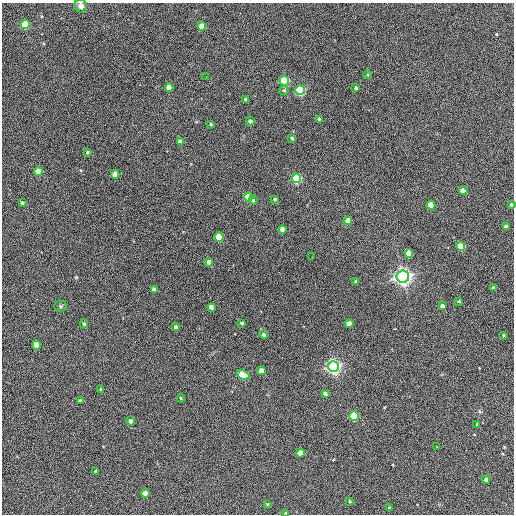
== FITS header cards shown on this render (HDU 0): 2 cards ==
NAXIS1  =                  512 / Axis length
NAXIS2  =                  512 / Axis length

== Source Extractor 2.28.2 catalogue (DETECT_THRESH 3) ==
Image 512 x 512 px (HDU 0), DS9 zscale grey, 1 PNG px = 1 image px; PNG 516 x 516 px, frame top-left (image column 1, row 512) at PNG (2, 3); each listed source drawn as its Kron ellipse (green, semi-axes under 4 px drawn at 4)
Background 410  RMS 22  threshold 65.6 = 3 sigma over >= 5 px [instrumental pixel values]
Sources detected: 69; all 69 listed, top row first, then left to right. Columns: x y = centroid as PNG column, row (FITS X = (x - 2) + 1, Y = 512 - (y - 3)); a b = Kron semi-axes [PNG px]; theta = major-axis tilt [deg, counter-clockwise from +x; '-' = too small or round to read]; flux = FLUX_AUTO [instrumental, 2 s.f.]
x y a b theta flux
81 6 6 6 - 7.1e+03
25 24 4 4 - 1.0e+05
202 26 4 4 - 3.9e+04
368 75 4 3 - 1.4e+03
206 77 2 2 - 6.1e+02
284 81 5 4 - 1.9e+05
169 88 4 4 - 2.0e+04
356 88 3 3 - 3.2e+03
284 90 5 4 - 2.1e+03
300 90 5 4 - 2.4e+05
246 99 4 3 - 5.2e+03
319 119 4 3 - 3.0e+03
250 121 4 4 - 3.8e+03
211 124 4 3 - 1.8e+03
292 138 4 3 - 3.3e+03
180 142 4 4 - 1.3e+04
87 152 3 3 - 2.1e+03
38 172 4 4 - 3.1e+04
115 174 4 4 - 2.6e+04
296 178 5 4 - 2.2e+05
463 191 4 4 - 2.5e+04
248 197 4 4 - 4.1e+04
275 199 3 3 - 2.8e+03
253 200 4 3 - 2.4e+03
22 203 3 3 - 3.1e+03
431 205 4 4 - 4.9e+04
511 205 3 3 - 2.4e+03
348 220 4 4 - 2.5e+04
506 227 4 4 - 8.4e+03
282 230 4 4 - 1.8e+04
219 237 4 4 - 8.4e+04
461 246 4 4 - 6.0e+04
409 253 4 4 - 3.2e+04
312 257 2 2 - 6.3e+02
209 262 4 4 - 1.5e+04
403 277 6 6 - 1.0e+06
356 281 3 3 - 2.7e+03
493 287 4 3 - 1.6e+03
154 290 4 4 - 1.1e+04
459 301 4 3 - 1.5e+03
60 306 6 5 - 2.2e+03
442 306 4 3 - 6.3e+03
211 307 4 4 - 6.8e+03
242 323 3 3 - 3.0e+03
84 324 4 4 - 2.3e+03
349 324 4 4 - 2.1e+04
176 327 4 4 - 4.4e+03
264 335 4 4 - 4.3e+03
503 335 3 2 - 1.7e+03
37 345 4 4 - 3.1e+04
333 367 5 5 - 6.9e+05
262 371 4 4 - 2.2e+04
243 375 6 4 -25 1.0e+05
101 390 3 3 - 3.8e+03
325 394 4 3 - 7.2e+03
181 398 4 3 - 1.5e+03
80 401 4 3 - 3.4e+03
354 416 4 4 - 1.3e+05
130 421 4 4 - 4.2e+03
477 424 4 3 - 1.6e+03
437 447 2 2 - 1.2e+03
300 453 4 4 - 3.3e+04
96 471 3 3 - 2.6e+03
486 479 4 4 - 4.4e+03
145 493 4 4 - 1.9e+04
350 501 4 3 - 1.7e+03
267 504 3 2 - 1.1e+03
390 508 3 3 - 2.2e+03
286 513 3 3 - 2.2e+03
At the frame edge (FLAGS 8, measured only in part): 2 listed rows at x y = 81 6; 286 513